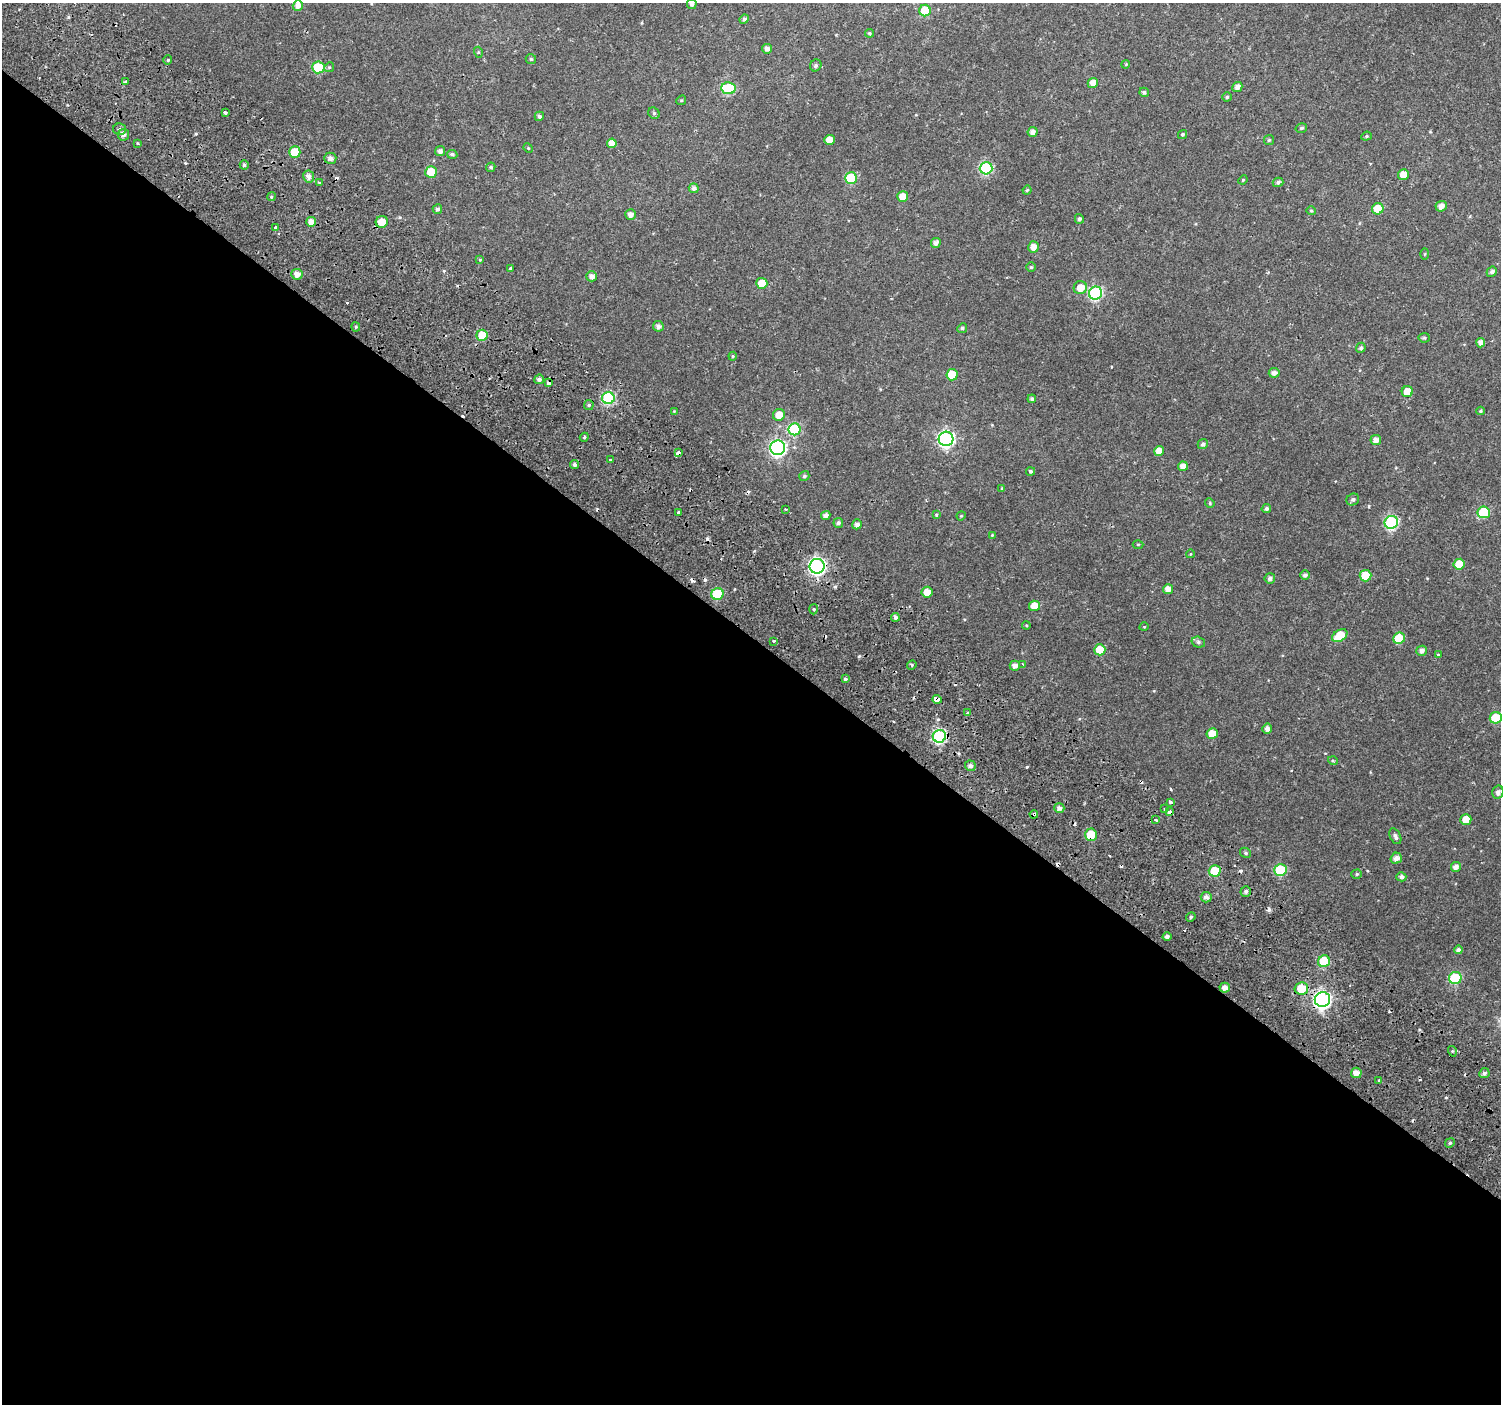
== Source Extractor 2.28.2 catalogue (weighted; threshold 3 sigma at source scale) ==
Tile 14 of 4 x 4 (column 2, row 4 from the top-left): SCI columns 1590-3088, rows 339-1740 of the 6168 x 6217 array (HDU 1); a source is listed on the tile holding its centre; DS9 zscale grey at full resolution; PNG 1503 x 1406 px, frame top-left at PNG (2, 3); each listed source drawn as its Kron ellipse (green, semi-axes under 4 px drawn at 4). Shown black and unused: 55% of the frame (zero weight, under 2 of 3 exposures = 6% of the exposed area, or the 3 px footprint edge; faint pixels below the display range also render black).
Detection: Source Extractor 2.28.2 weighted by HDU 2 'WHT'; one run over the whole footprint, this tile lists its part. Background 0.046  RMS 0.0039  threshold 0.0173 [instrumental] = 3 sigma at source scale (4.5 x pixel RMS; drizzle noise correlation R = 1.50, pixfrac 1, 0.0396/0.0396 arcsec/px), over >= 5 px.
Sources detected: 212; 27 cosmic-ray / hot-pixel residue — neither listed nor drawn; the other 185 listed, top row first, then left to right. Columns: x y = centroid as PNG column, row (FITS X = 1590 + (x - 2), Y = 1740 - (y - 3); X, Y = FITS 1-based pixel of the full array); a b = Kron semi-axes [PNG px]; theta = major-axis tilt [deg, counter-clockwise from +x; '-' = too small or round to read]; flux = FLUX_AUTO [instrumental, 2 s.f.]
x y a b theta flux
692 4 5 5 - 1.4
298 6 5 5 - 2.2
925 11 6 5 - 12
744 19 5 4 - 1
869 33 4 4 - 0.48
767 49 5 4 - 1.6
478 52 5 3 - 0.42
531 59 5 5 - 0.52
168 60 4 4 - 0.44
1126 64 4 3 - 0.42
816 65 6 5 - 0.87
318 67 6 6 - 18
329 67 5 4 - 0.53
126 82 3 3 - 1.1
1093 83 5 5 - 2.6
1237 87 5 4 - 2
728 88 7 6 - 22
1144 92 5 4 - 0.67
1227 97 4 4 - 0.56
681 100 5 4 - 0.48
225 112 3 3 - 1
654 113 6 5 - 0.59
539 116 5 4 - 0.84
1301 128 6 4 16 0.68
120 129 6 5 - 0.96
1033 132 5 5 - 1.8
1183 134 5 4 - 0.53
123 135 6 5 - 1.5
1366 136 5 4 - 0.52
830 140 5 5 - 3.9
1269 140 5 5 - 0.65
138 143 3 2 - 0.45
612 143 5 4 - 3.1
528 148 5 4 - 0.36
440 151 5 5 - 1.7
295 152 6 5 - 11
452 154 5 4 - 0.82
330 158 6 5 - 1.7
244 165 4 4 - 0.73
491 167 5 4 - 0.65
986 168 6 6 - 40
431 172 6 5 - 9.6
1403 175 5 5 - 4.3
309 176 6 5 - 1.8
851 178 6 6 - 22
1243 180 5 4 - 0.38
319 182 3 2 - 0.63
1278 182 5 4 - 1
694 188 5 5 - 1.2
1027 190 4 3 - 0.44
271 197 4 3 - 0.44
903 197 5 5 - 4.4
1441 206 6 5 - 2.1
437 209 5 4 - 0.99
1378 209 6 5 - 6.9
1311 211 5 4 - 0.47
631 215 5 5 - 2
1079 219 5 4 - 0.91
311 222 5 5 - 3.1
382 222 6 6 - 5
275 227 3 3 - 1.8
936 243 5 4 - 1.5
1033 247 5 5 - 2.7
1425 254 5 4 - 0.37
480 260 4 4 - 0.39
1031 267 5 4 - 0.61
510 269 4 3 - 1.1
1492 272 5 4 - 1.2
297 274 6 5 - 2.7
592 276 5 5 - 1.8
762 283 5 5 - 7.1
1080 288 6 6 - 4.6
1096 293 6 6 - 47
658 326 5 5 - 1.6
356 327 4 4 - 0.51
962 328 5 4 - 0.57
482 335 5 5 - 8.1
1424 338 5 5 - 0.54
1481 343 4 4 - 2
1361 348 5 4 - 0.85
733 356 4 4 - 0.43
1274 373 5 5 - 1.8
952 375 6 5 - 8.2
539 379 5 4 - 1.2
549 383 4 3 - 3.2
1407 392 5 5 - 5.5
608 398 6 6 - 39
1032 399 4 4 - 0.94
589 405 5 5 - 0.62
674 411 4 4 - 0.31
1481 411 4 4 - 0.61
779 415 6 6 - 4.1
795 429 6 6 - 29
584 437 4 4 - 0.56
946 439 7 7 - 85
1376 440 5 5 - 2.2
1203 444 5 5 - 0.99
778 448 7 7 - 91
1159 451 5 5 - 3.6
678 453 4 3 - 6.3
610 460 3 3 - 0.72
575 465 4 4 - 0.94
1183 466 5 4 - 2.5
1031 471 4 4 - 0.66
804 476 5 5 - 0.72
1002 488 4 3 - 0.27
1353 500 6 5 - 0.93
1210 503 5 4 - 0.44
786 509 2 2 - 0.33
1266 509 5 4 - 0.93
678 512 3 3 - 1.2
1484 512 6 6 - 21
826 515 5 4 - 1.6
936 515 4 3 - 0.53
961 516 4 3 - 0.34
1391 522 7 6 - 50
838 523 5 5 - 0.96
857 524 5 4 - 1.5
992 535 4 3 - 0.48
1138 544 5 3 - 0.37
1190 554 4 3 - 0.26
1459 564 6 5 - 7.1
817 566 7 7 - 100
1305 575 5 5 - 1.1
1365 576 6 5 - 9.2
1270 578 5 5 - 1.2
1168 589 5 5 - 2.8
927 592 5 5 - 3.4
717 594 6 6 - 18
1034 606 5 5 - 4.7
814 609 5 3 - 0.42
895 617 4 4 - 1
1026 625 4 3 - 0.37
1144 627 4 3 - 0.25
1340 636 8 5 33 7.8
1399 638 6 5 - 9
773 641 3 2 - 0.43
1198 642 7 5 -17 0.86
1100 650 6 5 - 7.4
1422 651 5 5 - 1.7
1438 655 3 3 - 7.5
1023 664 3 3 - 0.49
912 665 5 4 - 0.54
1015 666 5 5 - 1.7
845 678 3 3 - 0.86
937 699 4 4 - 4.6
968 713 4 3 - 0.52
1496 718 6 5 - 14
1267 728 5 5 - 1.8
1212 734 5 5 - 5.2
939 736 6 6 - 47
1333 761 5 3 - 0.35
970 766 5 5 - 1.5
1498 792 6 5 - 1.4
1171 802 3 3 - 3.4
1059 808 5 5 - 1.5
1165 809 4 2 - 0.43
1169 812 4 3 - 1.7
1034 814 4 3 - 4.7
1466 819 5 5 - 5.1
1156 820 4 4 - 0.75
1091 835 6 6 - 9.6
1395 836 8 5 -64 1.2
1246 853 6 5 - 0.72
1396 858 6 5 - 1.9
1456 867 5 5 - 2.1
1280 870 6 6 - 24
1215 871 6 5 - 11
1357 874 5 4 - 0.57
1401 877 5 4 - 1.3
1246 891 5 5 - 0.96
1206 897 5 5 - 1.7
1191 917 5 4 - 0.63
1167 936 4 4 - 1.2
1458 950 4 4 - 1.2
1324 961 6 6 - 16
1455 978 6 6 - 27
1225 988 5 5 - 2.2
1301 988 7 6 - 9.9
1322 1000 8 7 - 110
1452 1051 5 3 - 0.45
1356 1073 5 5 - 3.1
1484 1073 5 5 - 1.2
1379 1081 3 3 - 0.84
1450 1143 5 4 - 0.64
Overlapping masked pixels (flux is a lower limit): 10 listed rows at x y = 549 383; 678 453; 817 566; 937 699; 939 736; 1169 812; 1034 814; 1091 835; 1301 988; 1322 1000
Isophote crosses this tile's border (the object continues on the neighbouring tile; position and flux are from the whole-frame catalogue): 2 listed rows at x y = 692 4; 1496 718
Unlisted compact peaks at least as high as the median listed source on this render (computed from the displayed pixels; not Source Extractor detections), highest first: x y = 1027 767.